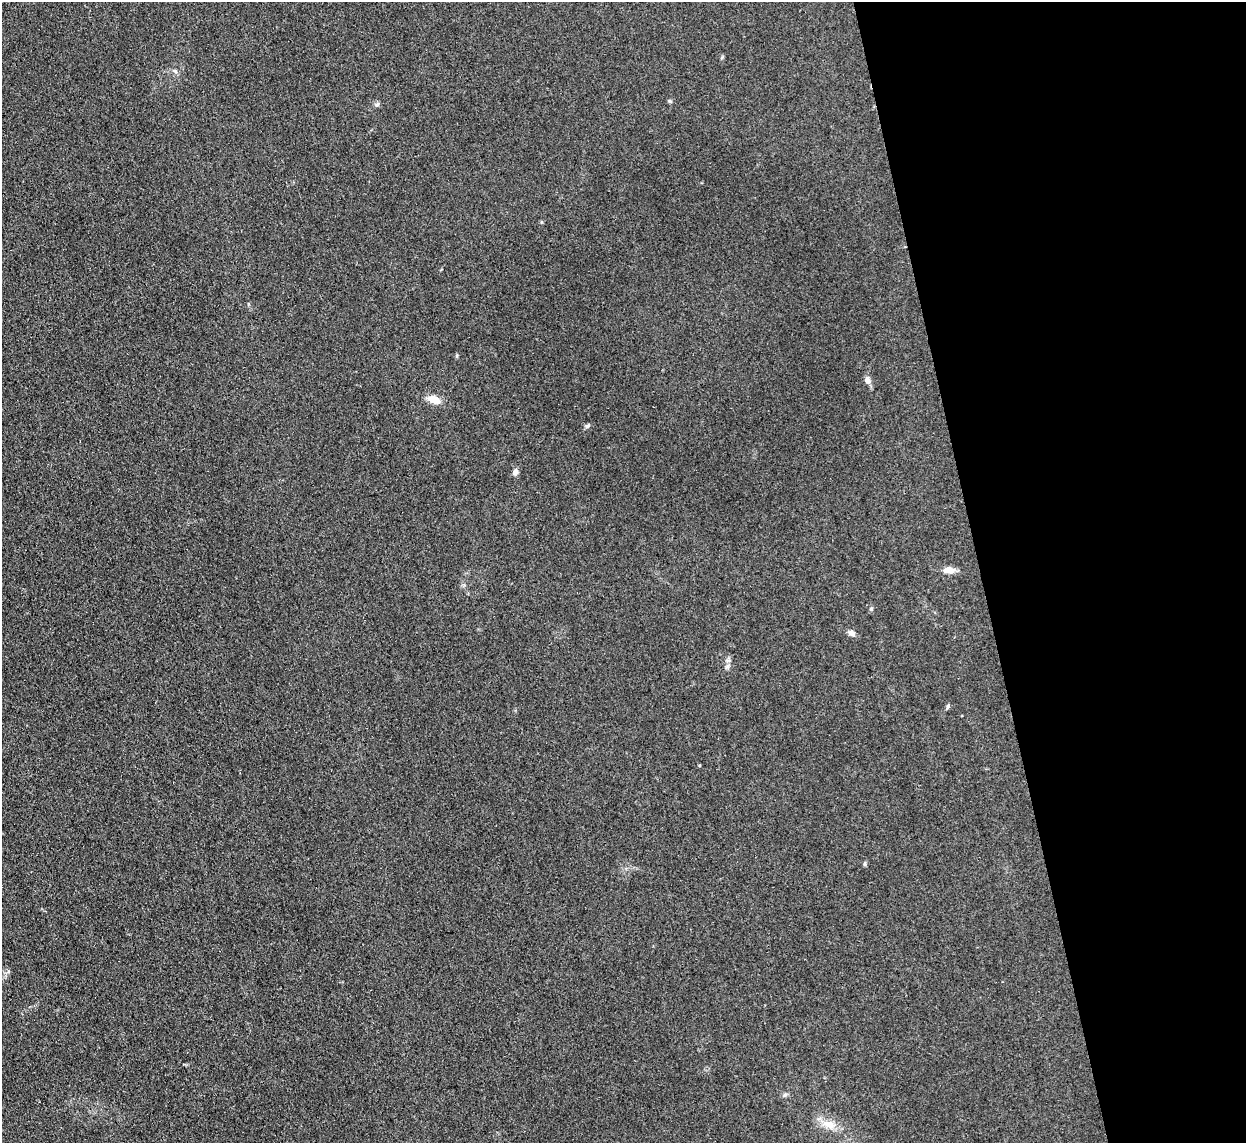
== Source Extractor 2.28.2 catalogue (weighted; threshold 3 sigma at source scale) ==
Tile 12 of 4 x 4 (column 4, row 3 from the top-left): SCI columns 3733-4976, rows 1397-2537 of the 4977 x 4957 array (HDU 1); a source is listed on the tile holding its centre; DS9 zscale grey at full resolution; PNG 1248 x 1145 px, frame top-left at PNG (2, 2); no overlay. Shown black and unused: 21% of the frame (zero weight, under 3 of 4 exposures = <1% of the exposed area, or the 3 px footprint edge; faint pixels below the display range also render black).
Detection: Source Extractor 2.28.2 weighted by HDU 2 'WHT'; one run over the whole footprint, this tile lists its part. Background 0.0975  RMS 0.0072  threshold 0.0325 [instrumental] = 3 sigma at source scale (4.5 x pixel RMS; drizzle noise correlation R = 1.50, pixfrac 1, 0.05/0.05 arcsec/px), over >= 5 px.
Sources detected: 14; all 14 listed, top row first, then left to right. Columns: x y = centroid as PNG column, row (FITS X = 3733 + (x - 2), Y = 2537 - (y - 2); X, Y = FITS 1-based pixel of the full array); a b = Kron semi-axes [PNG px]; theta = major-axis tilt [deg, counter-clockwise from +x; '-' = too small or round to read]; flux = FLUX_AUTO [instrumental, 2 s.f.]
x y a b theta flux
175 71 7 4 -44 1.3
670 101 6 4 -44 0.95
377 104 6 4 43 1.3
867 380 8 6 -76 4
434 399 14 8 -18 8.8
515 472 8 6 74 2.8
949 570 13 7 4 5.8
871 609 5 3 - 0.74
852 633 9 6 -35 2.9
948 706 7 4 61 1.1
865 864 6 4 -90 0.94
8 972 6 4 20 1
785 1095 7 5 67 1.4
828 1124 23 10 -15 9.1
Unlisted compact peaks at least as high as the median listed source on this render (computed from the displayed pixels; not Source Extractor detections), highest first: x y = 588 426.